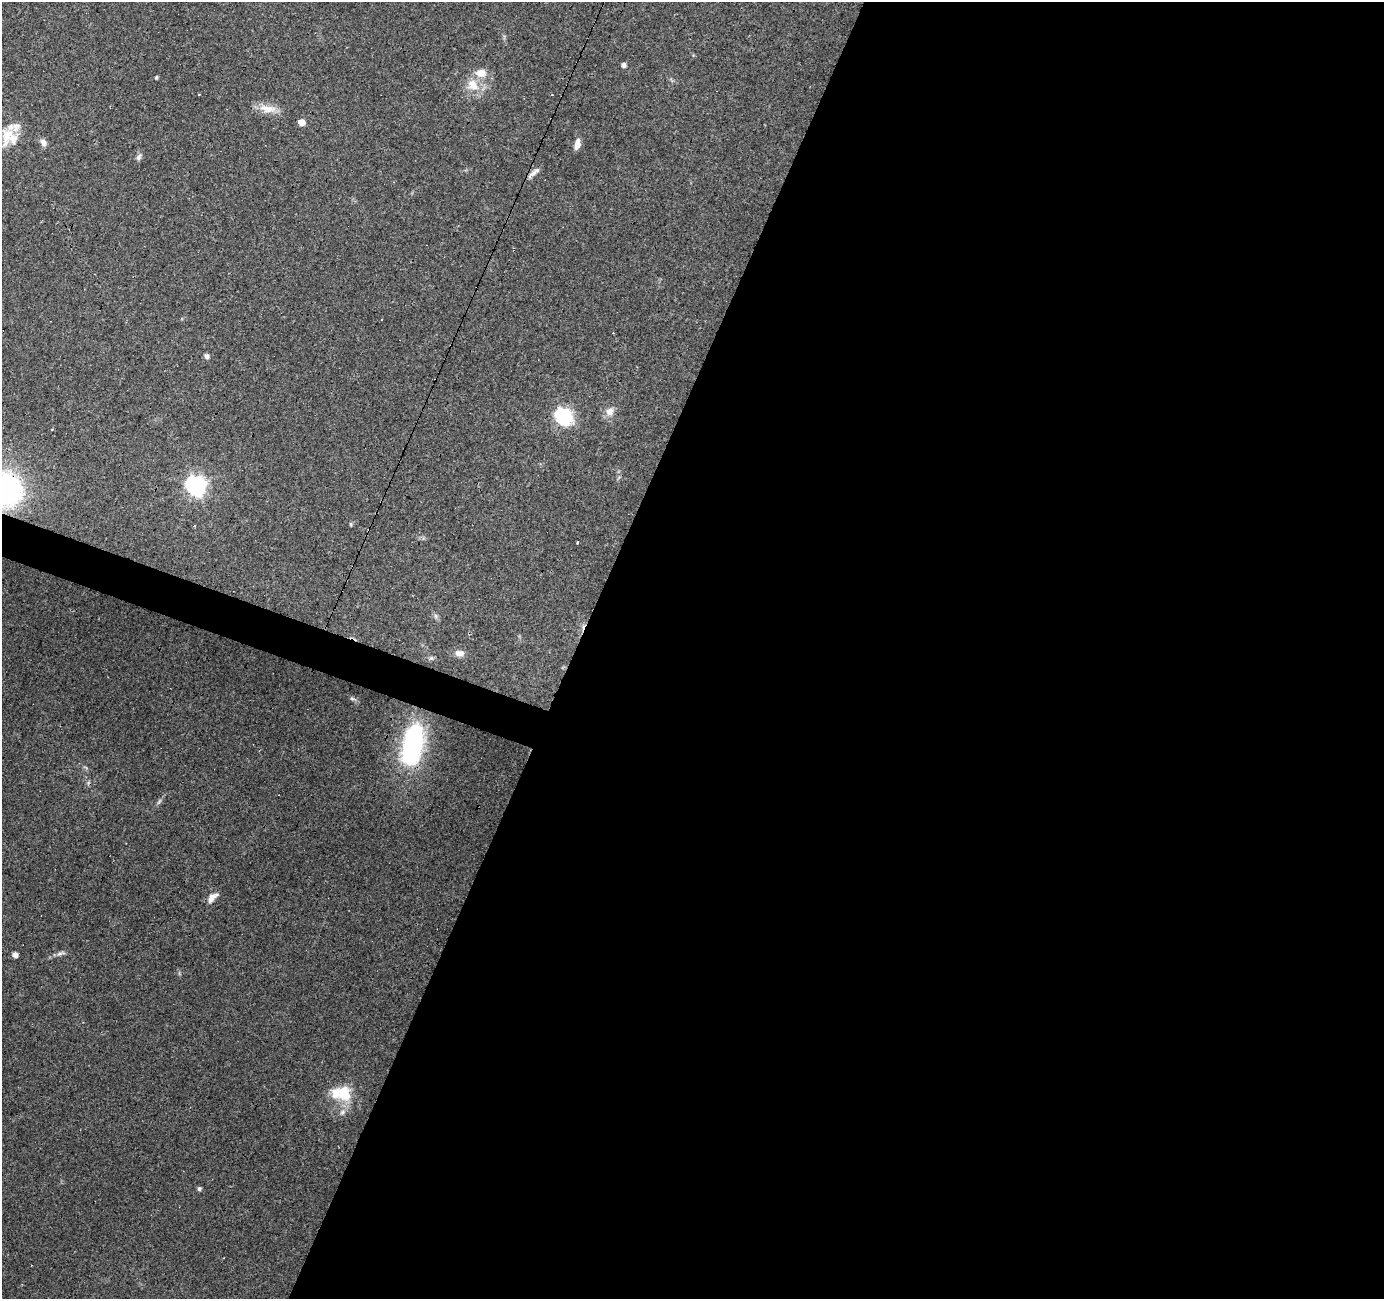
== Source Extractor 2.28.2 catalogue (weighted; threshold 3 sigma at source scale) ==
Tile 12 of 4 x 4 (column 4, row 3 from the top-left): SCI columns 4150-5531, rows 1570-2866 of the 5531 x 5667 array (HDU 1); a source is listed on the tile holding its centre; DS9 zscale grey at full resolution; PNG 1386 x 1301 px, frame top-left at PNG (2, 2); no overlay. Shown black and unused: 60% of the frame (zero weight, under 3 of 4 exposures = <1% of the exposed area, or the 3 px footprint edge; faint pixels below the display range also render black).
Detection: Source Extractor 2.28.2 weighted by HDU 2 'WHT'; one run over the whole footprint, this tile lists its part. Background 0.109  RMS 0.006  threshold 0.0272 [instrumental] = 3 sigma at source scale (4.5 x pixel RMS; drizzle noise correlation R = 1.50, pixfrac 1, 0.0396/0.0396 arcsec/px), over >= 5 px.
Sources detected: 40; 1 inside a brighter object's white glare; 3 cosmic-ray / hot-pixel residue — not listed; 4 inside a brighter listed object's ellipse — not listed separately; the other 32 listed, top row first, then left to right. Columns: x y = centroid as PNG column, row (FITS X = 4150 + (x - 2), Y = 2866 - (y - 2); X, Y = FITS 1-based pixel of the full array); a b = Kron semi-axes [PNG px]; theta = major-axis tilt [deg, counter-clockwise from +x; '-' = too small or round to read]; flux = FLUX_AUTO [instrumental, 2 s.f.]
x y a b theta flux
624 65 5 5 - 2.1
481 73 12 9 -2 7.1
156 77 4 4 - 0.7
473 85 17 13 -45 10
199 95 3 3 - 2.6
268 108 28 9 -10 7.7
301 122 5 5 - 6.2
7 135 33 12 74 13
43 142 10 7 -54 2.8
577 144 11 6 78 4.5
138 157 10 6 59 1.8
533 173 16 6 41 2.8
381 320 2 2 - 0.5
207 356 5 5 - 2.6
609 412 11 10 - 4.4
563 416 7 7 - 170
52 429 4 2 - 0.64
196 485 8 7 - 280
6 490 33 31 -72 110
351 524 6 3 -81 0.65
578 542 3 3 - 2.5
436 616 6 6 - 1.4
459 653 11 8 3 4
431 658 6 6 - 1.2
352 699 6 4 -2 0.92
412 747 46 25 70 76
159 801 10 3 50 1.3
212 898 15 7 48 4.5
60 953 13 4 16 2.1
15 955 4 4 - 3.7
344 1092 25 19 -83 17
199 1189 5 4 - 1.3
Overlapping masked pixels (flux is a lower limit): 2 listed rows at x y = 533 173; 6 490
Isophote crosses this tile's border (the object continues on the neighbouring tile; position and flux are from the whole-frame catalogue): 1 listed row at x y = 6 490